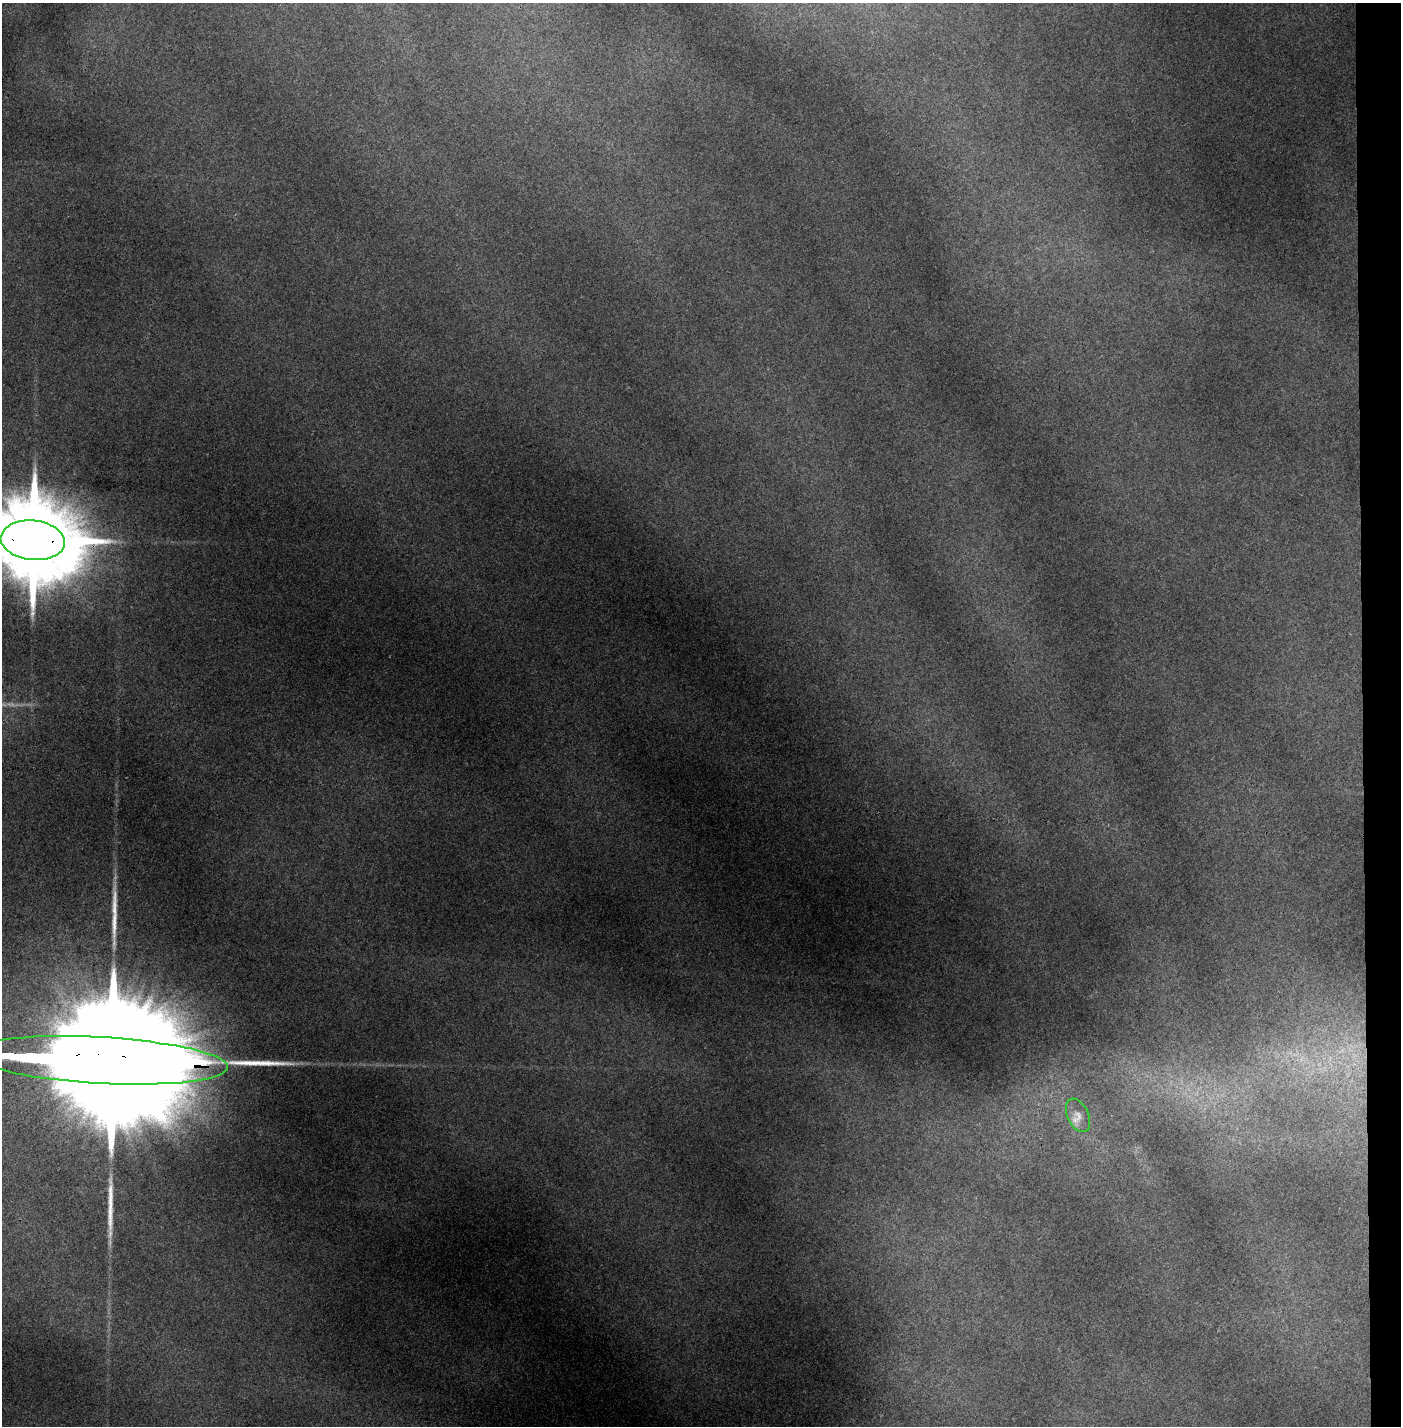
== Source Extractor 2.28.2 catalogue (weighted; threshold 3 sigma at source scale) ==
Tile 6 of 3 x 3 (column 3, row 2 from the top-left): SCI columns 2848-4246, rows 1424-2847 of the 4295 x 4271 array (HDU 1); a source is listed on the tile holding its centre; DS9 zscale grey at full resolution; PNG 1403 x 1428 px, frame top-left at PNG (2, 3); each listed source drawn as its Kron ellipse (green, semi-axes under 4 px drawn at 4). Shown black and unused: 3% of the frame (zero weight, under 3 of 4 exposures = <1% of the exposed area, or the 3 px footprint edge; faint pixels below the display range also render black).
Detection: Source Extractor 2.28.2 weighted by HDU 2 'WHT'; one run over the whole footprint, this tile lists its part. Background 0.205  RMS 0.009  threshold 0.0406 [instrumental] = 3 sigma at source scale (4.5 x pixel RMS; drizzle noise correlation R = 1.50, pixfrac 1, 0.05/0.05 arcsec/px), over >= 5 px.
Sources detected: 6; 1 inside a brighter object's white glare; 2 long thin detections or spike segments (spike, bleed or trail) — neither listed nor drawn; the other 3 listed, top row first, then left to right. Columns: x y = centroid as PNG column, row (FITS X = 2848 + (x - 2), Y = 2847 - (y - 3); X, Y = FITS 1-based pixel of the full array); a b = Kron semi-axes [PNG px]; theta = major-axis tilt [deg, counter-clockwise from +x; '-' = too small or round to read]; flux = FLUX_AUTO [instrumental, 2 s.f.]
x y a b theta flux
33 540 32 20 -6 22000
100 1060 128 23 -3 120000
1078 1115 18 10 -65 8.6
Overlapping masked pixels (flux is a lower limit): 2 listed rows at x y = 33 540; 100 1060
Isophote crosses this tile's border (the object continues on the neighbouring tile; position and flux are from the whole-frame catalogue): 2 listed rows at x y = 33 540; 100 1060